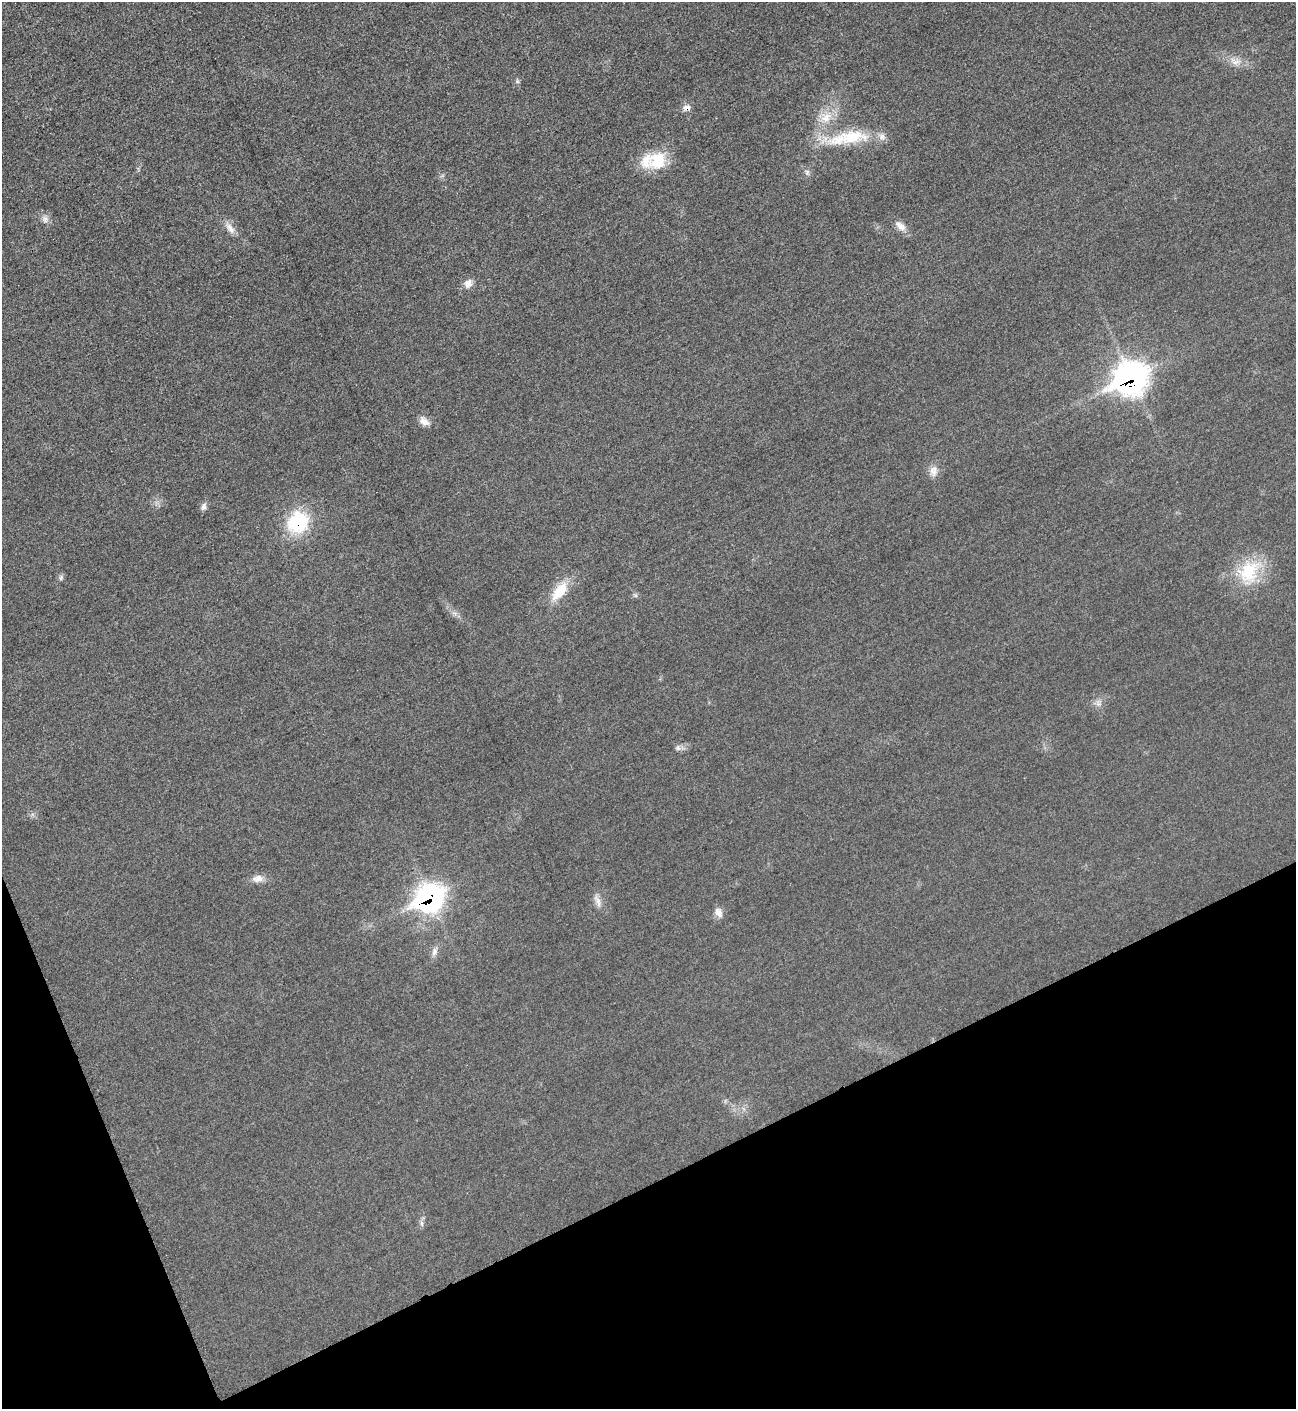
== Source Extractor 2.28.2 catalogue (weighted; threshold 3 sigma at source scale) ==
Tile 14 of 4 x 4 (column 2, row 4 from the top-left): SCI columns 1594-2887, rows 16-1422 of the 5642 x 5651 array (HDU 1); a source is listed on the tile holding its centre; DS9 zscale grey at full resolution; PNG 1298 x 1411 px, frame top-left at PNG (2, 2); no overlay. Shown black and unused: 20% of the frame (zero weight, under 3 of 5 exposures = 1% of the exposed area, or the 3 px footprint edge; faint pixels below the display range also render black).
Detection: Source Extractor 2.28.2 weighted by HDU 2 'WHT'; one run over the whole footprint, this tile lists its part. Background 0.0198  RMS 0.0051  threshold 0.0229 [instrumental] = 3 sigma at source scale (4.5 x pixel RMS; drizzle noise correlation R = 1.50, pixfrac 1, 0.05/0.05 arcsec/px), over >= 5 px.
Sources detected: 29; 2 inside a brighter listed object's ellipse — not listed separately; the other 27 listed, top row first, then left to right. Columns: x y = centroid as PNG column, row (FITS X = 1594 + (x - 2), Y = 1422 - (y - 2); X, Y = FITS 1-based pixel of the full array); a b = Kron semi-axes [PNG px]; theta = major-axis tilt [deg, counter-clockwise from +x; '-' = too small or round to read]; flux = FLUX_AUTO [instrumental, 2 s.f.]
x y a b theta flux
1235 61 16 9 -14 4.8
517 81 6 5 - 0.9
686 108 10 6 1 2.7
826 117 17 14 25 8.8
852 137 47 19 2 27
658 160 25 21 36 18
807 172 8 6 90 1.4
45 219 10 8 -86 2.5
900 226 18 9 -41 4
230 228 18 8 -50 4.1
468 284 13 10 55 3.7
1131 378 18 15 23 290
424 421 15 9 -38 3.6
933 471 15 10 -85 4
204 507 11 7 70 1.9
298 522 25 23 42 32
1249 572 33 27 57 25
61 577 8 5 74 1.2
559 591 26 13 50 13
1098 704 7 4 18 1.4
678 748 8 6 -88 1.6
258 878 15 10 13 3.8
429 898 16 13 24 170
598 901 19 6 -68 3.3
718 913 12 9 -57 3.5
434 951 12 7 74 2.6
421 1223 7 4 -89 1.2
Overlapping masked pixels (flux is a lower limit): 4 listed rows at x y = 686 108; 1131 378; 298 522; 429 898